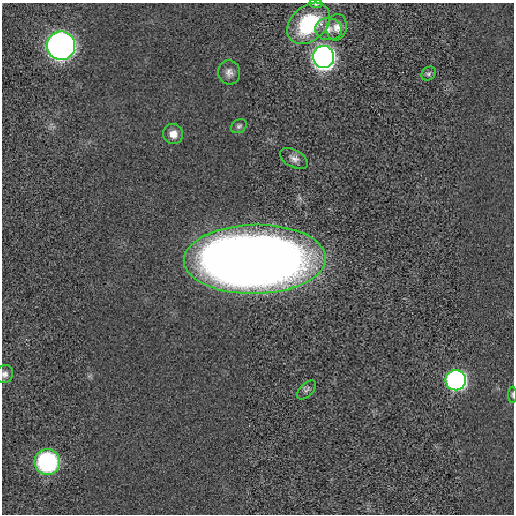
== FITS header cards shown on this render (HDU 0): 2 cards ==
NAXIS1  =                  512 / length of data axis 1
NAXIS2  =                  512 / length of data axis 2

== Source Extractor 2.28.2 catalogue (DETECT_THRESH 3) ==
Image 512 x 512 px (HDU 0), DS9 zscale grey, 1 PNG px = 1 image px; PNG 516 x 516 px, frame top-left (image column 1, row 512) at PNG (2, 3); each listed source drawn as its Kron ellipse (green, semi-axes under 4 px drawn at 4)
Background -2.25e-04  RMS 0.0035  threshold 0.0106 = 3 sigma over >= 5 px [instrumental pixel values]
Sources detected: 17; all 17 listed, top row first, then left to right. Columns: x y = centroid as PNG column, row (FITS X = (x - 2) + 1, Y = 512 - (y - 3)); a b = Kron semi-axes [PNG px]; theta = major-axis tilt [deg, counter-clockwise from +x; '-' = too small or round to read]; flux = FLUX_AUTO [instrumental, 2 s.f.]
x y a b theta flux
316 4 7 3 -4 0.43
309 23 24 17 42 18
337 27 13 10 78 1.9
328 29 13 11 -5 1.9
61 46 14 14 - 160
324 57 11 10 - 210
229 72 12 11 - 1.5
429 74 8 6 39 0.61
239 126 8 6 31 0.62
173 134 10 10 - 2.1
294 158 15 8 -28 1.5
255 259 71 34 1 470
5 374 9 8 - 1.1
456 380 10 10 - 83
307 390 12 6 46 0.77
512 395 8 3 -90 0.31
47 462 13 12 - 36
At the frame edge (FLAGS 8, measured only in part): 3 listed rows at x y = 316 4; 5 374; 512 395